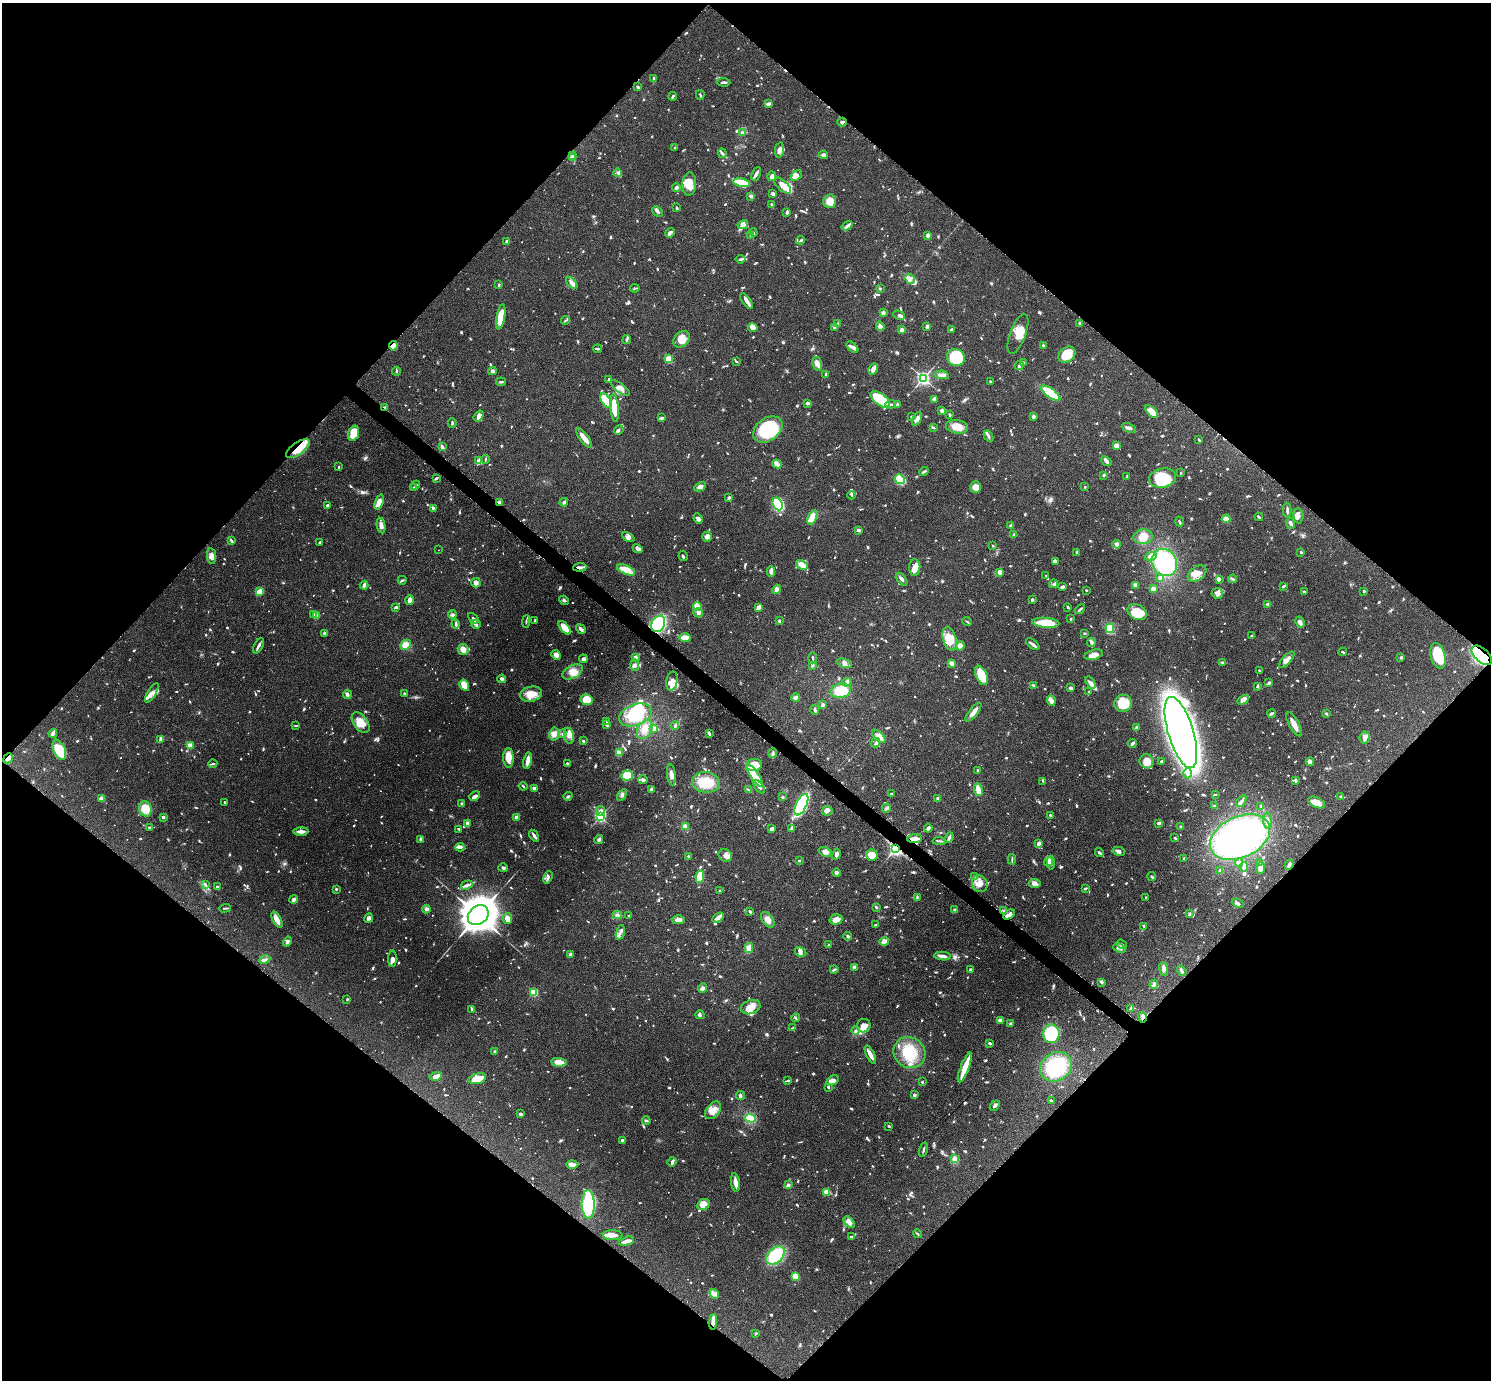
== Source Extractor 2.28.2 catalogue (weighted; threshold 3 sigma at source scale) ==
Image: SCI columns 20-5975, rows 314-5824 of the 5992 x 5996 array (HDU 1 of 3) = the unmasked area's bounding box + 8 px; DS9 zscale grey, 4 x 4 block average (1 PNG px = mean of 4 x 4 image px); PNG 1493 x 1382 px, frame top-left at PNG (2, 3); each listed source drawn as its Kron ellipse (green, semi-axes under 4 px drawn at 4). Shown black and unused: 50% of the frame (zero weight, under 3 of 6 exposures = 2% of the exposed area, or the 3 px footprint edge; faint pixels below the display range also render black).
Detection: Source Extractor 2.28.2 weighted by HDU 2 'WHT'. Background 0.0705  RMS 0.0029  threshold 0.012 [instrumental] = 3 sigma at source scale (4.09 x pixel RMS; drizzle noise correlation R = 1.36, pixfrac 0.8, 0.05/0.05 arcsec/px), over >= 5 px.
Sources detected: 1554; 18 too faint to see at this stretch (4 x 4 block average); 6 inside a brighter object's white glare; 7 cosmic-ray / hot-pixel residue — neither listed nor drawn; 44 coinciding with a brighter row at this scale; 115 inside a brighter listed object's ellipse — not listed separately; of the other 1364, all 500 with FLUX_AUTO >= 1.93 (the completeness limit of this list) listed and drawn (864 fainter detections not listed), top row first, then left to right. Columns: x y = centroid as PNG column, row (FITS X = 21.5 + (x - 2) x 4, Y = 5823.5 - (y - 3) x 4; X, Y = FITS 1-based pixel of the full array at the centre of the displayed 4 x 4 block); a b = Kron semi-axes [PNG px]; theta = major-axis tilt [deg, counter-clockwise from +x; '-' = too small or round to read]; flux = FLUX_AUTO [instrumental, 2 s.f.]
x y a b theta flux
654 78 3 2 - 2.6
724 82 6 2 -2 4.6
638 87 3 2 - 3.2
700 95 5 2 - 2.2
673 96 4 2 - 2.8
768 104 4 2 - 7
842 122 5 2 - 3.4
743 133 3 2 - 4.3
675 148 3 2 - 2.4
780 150 7 4 80 8.2
722 153 5 2 - 3.1
572 155 3 2 - 2.1
824 155 4 3 - 6.9
573 158 2 2 - 2.2
618 173 4 3 - 3.7
756 174 7 2 66 5.9
772 176 5 3 - 13
796 176 6 4 39 8.7
742 183 8 3 -12 59
689 184 11 7 84 21
783 186 10 5 -43 13
676 187 4 3 - 3.1
773 194 2 2 - 8.1
751 196 3 2 - 5.1
830 201 7 6 - 20
771 205 3 2 - 2.8
677 208 3 2 - 3.7
658 212 6 3 -44 3.6
787 213 4 3 - 2.2
743 225 5 4 - 11
847 226 6 3 34 5
670 233 5 3 - 5.7
753 233 4 2 - 2
928 235 3 3 - 5.6
751 236 3 2 - 2.4
800 240 4 2 - 2.2
506 241 3 2 - 3.3
741 259 5 3 - 3.3
910 279 5 4 - 7.2
572 283 7 3 -48 9
499 285 3 2 - 2.2
635 288 5 2 - 2.9
880 289 2 2 - 2.8
747 301 9 3 -54 8.3
883 313 2 2 - 7.2
899 315 6 3 -22 4.3
501 317 12 4 79 35
565 320 4 2 - 2
1080 323 3 3 - 3.3
837 324 3 2 - 2.3
880 326 5 4 - 6
834 327 4 2 - 2.2
927 327 2 2 - 6.2
753 328 5 3 - 14
902 330 3 2 - 7.7
952 330 3 2 - 3.1
1018 334 21 8 70 23
681 339 9 7 48 21
627 340 5 2 - 2.6
1043 345 3 2 - 2.3
393 346 5 4 - 18
852 347 7 2 -43 4.7
597 349 4 2 - 2.7
1067 355 9 7 40 38
956 357 9 8 - 110
669 359 2 2 - 81
736 361 3 2 - 2
1023 363 3 2 - 2.4
817 364 7 4 -76 8.1
1019 365 5 3 - 4.7
873 369 6 4 61 8.2
396 371 4 2 - 2.2
492 371 4 4 - 4.7
826 374 3 3 - 2.2
942 375 7 2 -8 6.5
923 378 3 3 - 350
608 379 3 2 - 2
990 381 2 2 - 2.1
501 382 5 2 - 2.9
620 388 11 4 -38 10
1051 393 11 4 -35 83
880 399 11 5 -36 91
935 399 4 3 - 7.7
606 400 8 4 -57 100
808 403 4 3 - 3
891 404 5 2 - 2.5
897 405 3 2 - 2.4
385 407 3 2 - 2.5
614 408 14 4 -84 47
942 411 3 2 - 9.3
1152 412 8 4 -44 20
950 415 3 2 - 2.6
479 416 6 4 53 8
1033 416 2 2 - 5.2
912 417 3 2 - 2.7
662 418 2 2 - 3
917 419 7 3 63 6.5
452 423 4 2 - 2.8
933 427 4 2 - 2.1
957 427 11 7 -10 22
1129 428 7 3 -22 5.2
768 429 16 11 36 110
619 430 5 3 - 3.1
354 433 8 5 72 32
988 436 6 2 -62 3.3
584 438 12 3 -52 18
1199 440 3 2 - 2.4
1116 445 3 3 - 11
442 447 3 2 - 7.3
298 449 13 6 35 36
485 459 4 2 - 2
479 461 4 3 - 15
1106 461 6 3 -41 4.4
777 464 5 3 - 11
339 467 2 2 - 2.4
924 471 5 2 - 2.9
1181 473 2 2 - 4.1
1103 475 3 2 - 2.3
1127 476 3 2 - 2.1
436 478 3 2 - 3.5
1163 478 14 9 11 71
900 479 5 4 - 46
416 485 5 2 - 2.5
413 487 2 2 - 2.9
700 487 6 4 28 6.2
976 487 6 5 - 12
1085 487 2 2 - 1.9
851 495 4 3 - 2.7
729 497 3 2 - 2.2
379 502 8 4 71 14
499 502 3 2 - 2.1
564 502 4 2 - 3.8
778 504 6 5 - 120
327 505 3 2 - 3.3
433 508 2 2 - 3.4
1287 510 7 2 -89 4.1
1298 516 7 5 -87 6.7
812 517 8 4 66 26
1259 517 4 2 - 3.8
698 519 5 3 - 5.6
1226 519 4 4 - 15
1179 521 5 2 - 2.8
1291 523 5 3 - 5.4
381 525 8 4 -80 8.2
1011 526 3 2 - 5
858 530 2 2 - 13
1014 535 3 3 - 2.7
707 536 5 4 - 7.1
628 537 7 4 -26 5.6
1143 537 9 7 5 19
231 541 3 2 - 3.9
320 542 3 2 - 2.2
1117 544 4 3 - 5.7
993 546 2 2 - 2
638 549 5 3 - 6.5
438 550 2 2 - 3.7
1077 552 3 3 - 3.4
1301 552 2 2 - 3.5
211 556 8 4 -81 10
683 556 5 2 - 2.9
1151 556 6 3 16 12
1055 561 4 3 - 4.2
1164 563 14 12 -58 130
802 565 6 4 -31 19
580 567 7 2 5 7.4
915 567 8 5 86 15
626 570 10 4 -23 34
771 572 5 3 - 5.9
999 572 3 2 - 12
1197 573 10 6 37 16
1046 576 3 2 - 2.4
1160 578 3 3 - 3.1
902 579 7 2 -51 5.4
1219 579 4 3 - 4.7
1233 579 4 2 - 2.2
402 580 4 2 - 2.1
476 583 4 4 - 6.1
1054 584 4 3 - 3.4
364 585 4 3 - 4.1
1135 585 4 3 - 6
1283 586 4 2 - 2.6
1062 587 4 3 - 4.1
776 589 5 4 - 8
1153 589 3 2 - 12
1086 590 2 2 - 2.6
260 591 4 3 - 27
1364 591 3 2 - 2.6
1305 592 4 3 - 2.1
1217 593 5 5 - 8.4
410 600 4 2 - 17
564 600 5 3 - 3.1
1032 600 3 2 - 3.8
1268 605 2 2 - 15
396 607 3 3 - 2.7
697 607 4 2 - 52
759 607 4 2 - 19
1068 607 2 2 - 2.8
1080 609 6 2 39 2.8
1137 612 10 7 -27 42
698 613 5 3 - 3.7
313 615 3 2 - 2.9
317 615 3 2 - 6.8
452 615 4 4 - 3.6
473 618 6 2 -47 3
1071 619 2 2 - 2.4
535 620 2 2 - 3.2
526 621 6 2 86 2.4
779 621 3 2 - 2.7
967 621 5 2 - 2.3
1300 622 6 3 -64 5.6
1046 623 13 5 -5 48
456 624 4 3 - 3.7
476 624 5 4 - 4.6
658 624 8 6 61 160
565 628 8 3 -51 35
1110 628 5 3 - 32
581 629 5 3 - 6.6
324 633 2 2 - 2.9
1084 633 2 2 - 2.1
1252 636 3 2 - 3.1
685 638 6 3 -1 19
950 639 12 6 -73 33
1091 642 4 3 - 4.7
1033 644 8 2 -37 6.6
406 645 5 4 - 14
259 646 8 2 62 5.8
960 646 4 4 - 9.2
463 649 5 5 - 11
1343 652 4 2 - 2.2
556 655 5 4 - 7.4
1094 655 9 5 14 13
1482 655 12 7 -41 180
1438 656 13 7 -74 68
635 657 3 2 - 6.6
1401 657 3 2 - 3
813 658 5 2 - 2.6
583 659 4 3 - 3.4
1287 660 10 4 48 9.6
1222 662 3 2 - 2.6
845 663 8 4 -19 6.7
951 663 3 2 - 11
635 665 6 4 -86 4.9
812 665 3 2 - 5
1259 670 2 2 - 2.5
573 672 11 6 29 15
981 675 10 5 -66 45
502 679 4 3 - 4.2
672 681 9 5 77 12
847 682 5 2 - 2.4
1090 683 7 3 -57 8.1
1269 683 3 3 - 2.9
464 685 6 4 -58 23
1033 686 3 2 - 2.7
1257 687 2 2 - 2
1071 688 4 2 - 4.9
841 691 10 7 11 32
1089 692 2 2 - 2.3
152 693 11 4 59 8.5
404 693 2 2 - 2.5
531 694 11 7 13 21
347 695 4 2 - 9
796 698 4 3 - 7.8
587 700 6 5 - 44
1243 700 6 3 30 9.8
1051 701 5 4 - 8.1
1123 703 9 8 - 33
823 705 2 2 - 4.4
815 710 5 2 - 4.9
973 712 11 3 51 15
1271 713 4 3 - 2.6
1326 714 3 2 - 2
635 715 17 10 19 63
607 722 2 2 - 2.1
361 723 11 7 -54 23
1294 724 13 5 -61 14
607 725 3 2 - 3.6
296 726 3 2 - 1.9
675 726 4 3 - 3.2
1137 727 3 3 - 4
654 728 3 3 - 8.1
645 729 10 7 59 21
53 733 4 2 - 9.1
709 733 4 3 - 3.8
1181 733 37 12 -73 1800
554 734 6 5 - 11
563 734 2 2 - 9
569 736 8 5 -79 10
879 736 8 4 -43 20
1365 738 6 5 - 6.6
161 739 4 3 - 6.6
583 741 2 2 - 2
876 743 5 2 - 3.2
1132 743 4 2 - 4.9
190 745 2 2 - 37
59 750 10 6 -66 50
619 752 4 3 - 5.7
773 753 5 2 - 3
8 758 5 4 - 11
508 758 10 5 -88 19
528 761 8 3 78 9.7
1147 761 7 7 - 21
1162 761 3 2 - 2.9
1310 762 4 3 - 4.6
567 763 2 2 - 2.2
213 764 5 2 - 2.8
754 765 8 6 8 45
977 770 2 2 - 4.9
1188 773 5 2 - 3.1
671 775 11 4 -82 8.5
755 775 13 4 -57 15
627 776 6 5 - 72
643 780 5 4 - 3.8
1296 780 4 2 - 3.8
1043 781 3 2 - 2.5
706 782 14 10 -6 49
523 786 4 2 - 2.5
759 787 7 2 -51 4.2
534 788 2 2 - 15
651 789 4 3 - 2.7
748 790 4 2 - 2
978 790 6 3 -77 17
891 794 3 2 - 4.4
1215 794 3 2 - 2.7
622 795 6 3 60 4.2
475 796 6 2 26 6.5
568 796 4 2 - 2.5
1341 796 4 3 - 2.2
782 797 3 3 - 1.9
937 798 3 2 - 2.2
102 799 3 3 - 13
1241 801 7 2 52 3.8
224 802 2 2 - 2.4
1316 802 9 5 -24 20
462 804 3 2 - 4.6
801 805 11 5 64 200
1215 806 3 2 - 3.9
1261 806 3 2 - 2.2
886 808 4 3 - 3.9
145 809 7 6 - 35
601 811 5 3 - 14
827 811 5 4 - 5.8
1050 815 3 2 - 2
163 817 2 2 - 9
517 817 2 2 - 27
600 817 3 2 - 250
1267 821 8 3 -86 7.4
1158 823 3 2 - 3.5
467 824 3 2 - 12
149 827 2 2 - 2
685 827 4 3 - 9.1
1181 827 3 3 - 3.1
792 828 4 3 - 3.2
928 828 4 3 - 5.1
459 829 3 2 - 2.1
772 829 4 2 - 6.3
301 831 7 3 2 8.7
534 836 6 2 -57 6
1240 837 32 20 25 450
949 838 5 2 - 5.4
1175 838 3 2 - 2.5
421 839 3 2 - 6.9
915 839 7 2 3 13
599 840 4 3 - 5.7
939 841 7 2 -4 3.2
1038 843 3 3 - 6.2
460 847 4 4 - 4.2
896 848 3 2 - 430
1119 851 6 4 -12 5.3
825 852 7 4 -23 9.1
1099 853 4 2 - 2.8
836 854 5 3 - 7.4
725 855 7 6 - 8.7
872 855 6 5 - 26
688 857 3 2 - 2.2
1184 858 2 2 - 2.9
1012 859 5 2 - 2.4
799 861 2 2 - 2.8
1048 862 5 2 - 8.8
1239 862 4 3 - 2.8
1260 862 4 2 - 2
1051 863 7 3 -86 3.6
1289 865 5 3 - 6.7
1244 867 5 2 - 8.5
503 868 5 3 - 3.5
1261 868 6 3 71 7.1
1220 871 3 3 - 3.4
836 873 4 3 - 4.4
975 876 4 2 - 2.8
548 877 6 3 67 3.5
700 877 6 3 80 54
1152 877 4 2 - 2.5
1035 883 6 4 -1 7.5
205 884 4 2 - 2.2
980 884 8 7 - 12
467 885 6 3 17 5.1
217 887 4 2 - 3.4
1085 888 3 2 - 2.4
336 889 2 2 - 3.1
719 891 2 2 - 2.4
917 897 4 2 - 2
1146 898 3 2 - 2.7
294 899 4 3 - 6.6
1238 903 6 3 -21 4.8
876 907 3 2 - 2.5
225 908 5 2 - 2.1
426 909 4 4 - 3.3
955 910 2 2 - 6.4
1004 911 4 3 - 2.7
750 912 4 2 - 2.8
1189 913 3 3 - 2.4
1009 914 6 3 31 8.7
478 915 11 9 40 4200
617 915 4 3 - 3.2
629 916 2 2 - 3.9
718 917 6 3 33 9.7
369 918 5 4 - 5.6
507 918 5 4 - 11
836 919 6 5 - 13
277 920 9 3 -62 13
678 920 6 3 2 9.5
768 920 9 5 -54 11
875 925 4 2 - 1.9
1144 926 3 2 - 3.3
620 932 7 2 73 4.1
847 936 4 3 - 3
287 941 5 3 - 4.3
884 941 5 3 - 10
1122 944 5 3 - 2.9
828 945 2 2 - 4.4
749 948 5 3 - 14
1119 948 6 3 -25 4.8
801 952 6 4 -29 5.4
570 954 3 2 - 3.9
942 956 8 3 -5 6.9
265 959 5 3 - 4.1
392 959 8 4 89 8
854 967 3 3 - 7.5
834 969 4 2 - 4.7
1163 969 7 3 -81 5.9
970 970 3 2 - 2.2
1182 971 5 2 - 5.7
1101 982 3 3 - 2.3
1154 984 4 3 - 3.7
702 988 5 4 - 4.1
534 992 2 2 - 110
347 999 3 2 - 1.9
751 1007 10 7 17 16
472 1009 4 2 - 2.1
1130 1009 3 2 - 2.1
700 1015 4 2 - 2.5
1142 1017 5 3 - 4.6
795 1018 4 2 - 2.1
1001 1020 2 2 - 24
1011 1024 4 3 - 3.3
864 1026 7 6 - 16
793 1028 3 2 - 2.7
855 1030 4 3 - 3.5
1051 1034 9 8 - 130
990 1043 2 2 - 4.5
495 1052 2 2 - 12
909 1053 16 15 - 56
870 1055 10 3 -64 11
559 1062 8 4 -6 22
965 1067 16 3 69 41
1056 1067 17 14 33 110
435 1076 6 3 15 11
477 1079 9 5 15 34
788 1080 3 2 - 2.3
833 1080 7 4 32 7.8
922 1082 2 2 - 4.6
828 1087 3 2 - 2.9
740 1095 4 3 - 2.5
914 1095 3 3 - 2.7
1051 1101 3 2 - 4.8
995 1106 6 3 51 4
713 1110 10 6 51 16
520 1114 3 2 - 5.4
750 1118 5 4 - 83
646 1120 4 3 - 2.3
889 1126 3 2 - 2.1
622 1141 3 2 - 6.2
923 1150 7 2 74 2.8
955 1159 3 2 - 3
672 1162 5 2 - 6.7
572 1165 6 4 0 9.8
735 1182 9 3 -83 13
788 1185 3 2 - 4.6
827 1192 3 3 - 23
588 1204 14 6 -89 110
704 1204 6 5 - 14
849 1222 7 3 -48 8.2
917 1234 4 2 - 2
613 1235 10 5 -1 11
851 1237 4 2 - 2.7
627 1241 8 2 16 16
775 1255 11 7 43 86
795 1276 3 3 - 26
714 1294 5 3 - 4.7
713 1322 8 3 86 12
756 1334 3 2 - 2
Overlapping masked pixels (flux is a lower limit): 12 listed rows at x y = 393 346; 385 407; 298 449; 499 502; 580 567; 658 624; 1482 655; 8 758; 915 839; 896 848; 1142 1017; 713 1322
Diffuse or blended objects may show on this block-average render without a row.